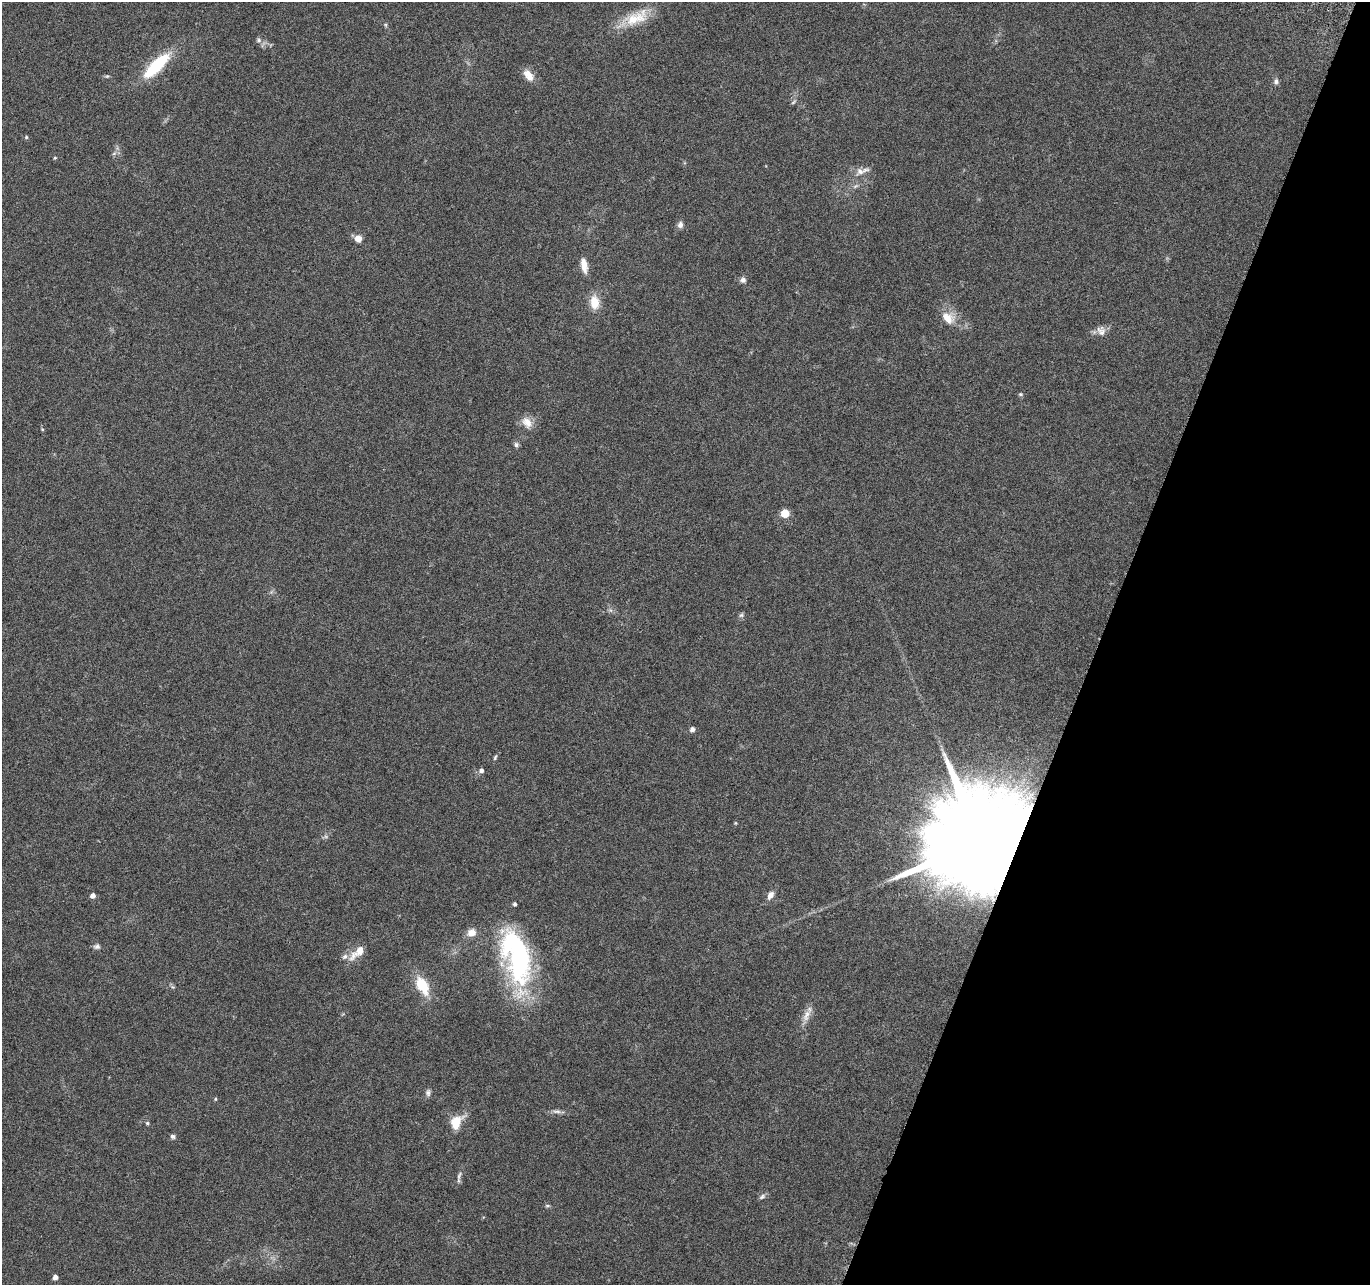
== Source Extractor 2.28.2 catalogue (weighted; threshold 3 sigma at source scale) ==
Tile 8 of 4 x 4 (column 4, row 2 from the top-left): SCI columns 4128-5495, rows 2833-4115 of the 5525 x 5730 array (HDU 1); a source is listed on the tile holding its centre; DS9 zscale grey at full resolution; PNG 1372 x 1287 px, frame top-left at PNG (2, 2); no overlay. Shown black and unused: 20% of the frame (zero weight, under 3 of 6 exposures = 3% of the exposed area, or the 3 px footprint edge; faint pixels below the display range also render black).
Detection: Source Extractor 2.28.2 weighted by HDU 2 'WHT'; one run over the whole footprint, this tile lists its part. Background 0.0499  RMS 0.0043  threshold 0.0178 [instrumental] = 3 sigma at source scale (4.09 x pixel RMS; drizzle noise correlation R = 1.36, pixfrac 0.8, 0.0396/0.0396 arcsec/px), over >= 5 px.
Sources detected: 52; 1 inside a brighter object's white glare — not listed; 2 inside a brighter listed object's ellipse — not listed separately; the other 49 listed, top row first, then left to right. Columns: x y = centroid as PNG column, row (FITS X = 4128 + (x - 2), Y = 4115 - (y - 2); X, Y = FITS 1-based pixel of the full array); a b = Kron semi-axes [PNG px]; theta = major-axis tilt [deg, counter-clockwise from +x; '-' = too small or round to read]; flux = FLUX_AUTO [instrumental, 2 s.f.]
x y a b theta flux
636 18 37 17 23 12
386 25 6 4 -71 0.53
259 40 8 7 - 1.2
156 66 43 13 45 20
528 75 16 9 -51 4.2
107 76 5 5 - 0.56
1276 81 8 6 66 1.2
793 102 9 3 40 0.56
26 137 5 4 - 0.48
114 153 7 4 20 0.73
55 158 4 4 - 0.44
860 171 13 10 13 3.1
855 186 10 4 27 1
680 225 7 6 - 1.8
358 238 8 8 - 2.7
584 265 18 7 -80 4
743 280 8 7 - 1.4
595 302 18 12 -85 6.3
948 318 19 13 -42 6.4
1101 331 14 11 -66 2.9
1021 394 6 5 - 0.63
527 422 17 12 -47 4.3
516 445 7 7 - 0.97
785 513 5 5 - 13
610 610 7 4 -71 0.81
741 615 7 5 21 0.83
692 729 5 5 - 1.6
495 757 8 4 66 0.69
481 770 6 6 - 1.2
735 823 4 4 - 0.4
981 841 27 19 65 16000
93 895 5 4 - 2.1
770 895 10 7 58 2.5
471 933 11 9 22 3.4
97 946 8 6 5 1.2
357 952 27 10 43 5.7
520 956 73 34 -60 64
422 985 21 12 -61 12
806 1015 20 9 64 3.8
428 1093 9 6 84 1.3
215 1099 5 4 - 0.46
557 1111 13 5 1 1.6
456 1122 19 13 58 7.3
147 1123 6 4 -15 0.66
173 1136 7 5 -31 0.93
459 1176 14 4 72 1.4
762 1197 9 5 45 1
547 1206 7 5 -7 0.63
55 1277 4 4 - 2.1
Overlapping masked pixels (flux is a lower limit): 1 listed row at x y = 981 841